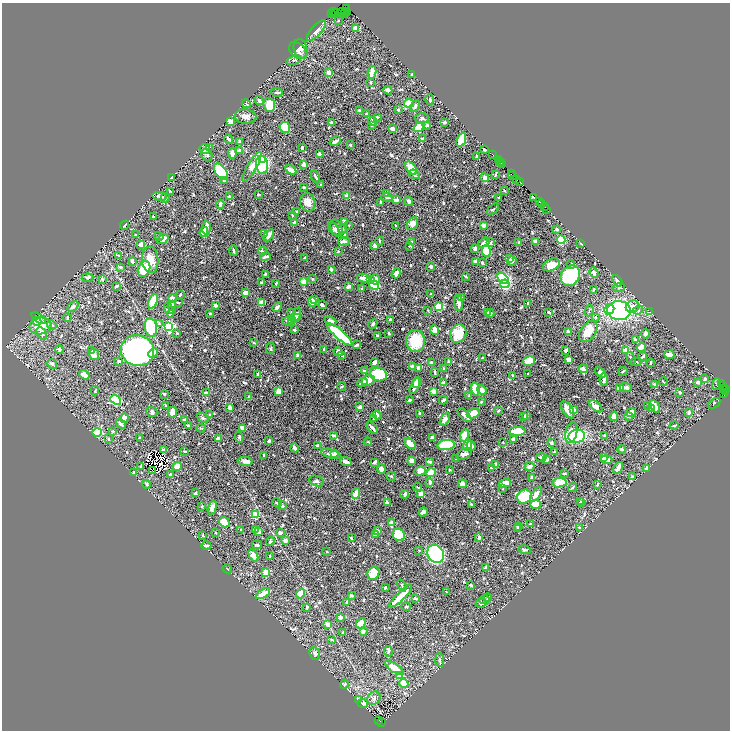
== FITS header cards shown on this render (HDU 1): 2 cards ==
NAXIS1  =                 1456
NAXIS2  =                 1456

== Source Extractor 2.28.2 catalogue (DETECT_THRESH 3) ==
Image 1456 x 1456 px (HDU 1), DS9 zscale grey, zoomed out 1/2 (1 PNG px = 2 x 2 image px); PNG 732 x 732 px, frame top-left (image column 1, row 1455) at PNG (2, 3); each listed source drawn as its Kron ellipse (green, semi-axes under 4 px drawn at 4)
Background 0.674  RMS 0.0097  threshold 0.0292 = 3 sigma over >= 5 px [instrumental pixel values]
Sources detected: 962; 74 cannot appear on this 1/2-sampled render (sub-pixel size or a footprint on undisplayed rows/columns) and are neither listed nor drawn; of the other 888, the 500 brightest by FLUX_AUTO listed and drawn (388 fainter detections omitted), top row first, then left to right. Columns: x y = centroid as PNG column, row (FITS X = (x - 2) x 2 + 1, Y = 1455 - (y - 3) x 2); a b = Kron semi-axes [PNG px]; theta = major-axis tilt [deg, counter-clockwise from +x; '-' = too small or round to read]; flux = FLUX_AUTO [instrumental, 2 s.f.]
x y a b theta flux
347 8 3 1 - 98
342 11 3 1 - 69
345 11 3 1 - 280
334 12 3 1 - 42
332 13 3 1 - 7.9
335 13 3 1 - 130
345 13 2 1 - 470
348 13 2 1 - 79
338 20 3 2 - 1.8
356 28 3 2 - 49
316 30 13 5 48 12
300 49 10 7 -78 12
298 51 10 7 -40 14
294 60 8 2 18 2.1
372 72 6 3 78 31
329 73 4 2 - 20
411 74 3 2 - 1.8
371 82 2 2 - 2.4
388 90 4 3 - 6.6
277 92 6 2 -2 3.8
430 99 5 3 - 4.4
259 101 5 3 - 6.2
409 103 5 4 - 26
246 104 5 2 - 2
269 105 7 6 - 42
415 106 6 3 63 4.4
359 110 4 2 - 3.5
398 110 3 2 - 2.5
366 114 4 2 - 2.8
245 116 11 7 -5 9.4
377 117 2 2 - 4.1
422 118 7 5 -1 4.3
230 121 4 3 - 19
373 121 4 4 - 9.1
444 122 3 2 - 4.1
331 123 3 2 - 3.4
371 125 3 3 - 1.9
427 125 3 3 - 5.2
285 127 5 5 - 78
419 127 6 4 39 110
393 129 3 2 - 20
422 138 3 2 - 4.6
229 139 4 2 - 5.5
461 140 7 3 70 71
240 141 3 2 - 4
335 141 6 2 29 9.2
350 145 4 3 - 2.8
209 147 4 3 - 2.1
302 148 3 2 - 5.9
205 149 5 5 - 5.7
484 149 4 2 - 4
239 151 3 3 - 20
232 153 5 3 - 8.3
319 154 2 2 - 11
492 154 4 1 - 71
207 155 6 5 - 4.8
477 156 3 2 - 3.8
263 160 4 3 - 20
498 160 2 1 - 41
500 162 2 1 - 58
501 163 2 1 - 46
304 164 3 2 - 11
502 164 2 1 - 58
262 165 9 6 -81 220
252 167 17 4 60 24
411 168 7 4 -51 26
291 170 6 3 -31 18
221 171 9 5 -53 120
414 174 5 3 - 4.6
512 174 2 1 - 23
495 175 3 2 - 2.4
513 175 2 1 - 100
171 177 3 2 - 2.1
315 177 6 2 -63 3.8
485 177 4 3 - 7.6
225 180 4 3 - 3.1
517 180 2 1 - 60
520 182 3 1 - 130
321 185 2 2 - 2
304 187 2 2 - 2.2
505 190 2 2 - 2.5
170 191 3 2 - 2
386 194 3 2 - 6.7
258 195 3 2 - 2.6
160 196 7 3 -7 7
346 196 4 3 - 8.6
229 197 3 3 - 5.9
387 197 5 4 - 2.6
534 197 3 2 - 68
165 198 5 3 - 2.6
499 198 3 2 - 2.5
397 200 3 2 - 16
409 201 5 4 - 3.9
308 202 9 7 -77 16
540 202 2 1 - 68
381 203 3 2 - 4.4
220 204 4 2 - 5.1
542 204 3 2 - 96
545 207 2 1 - 10
493 209 7 3 41 2.8
547 209 2 1 - 54
296 211 3 3 - 1.8
292 215 3 2 - 2.2
153 217 3 2 - 2.1
344 221 3 2 - 3.7
295 222 4 2 - 8
413 224 7 5 57 12
124 225 5 2 - 2.1
349 225 2 2 - 2.3
396 225 2 2 - 4.1
484 225 3 2 - 16
206 227 7 3 87 19
337 228 9 5 -69 7.8
334 229 8 3 -52 3.6
343 229 5 3 - 3
557 229 3 2 - 3.2
204 232 5 3 - 45
264 234 3 2 - 2.3
136 235 3 3 - 2
269 235 7 3 58 8
159 236 5 3 - 1.9
345 236 2 2 - 8.1
163 239 6 3 34 18
561 240 4 4 - 84
344 241 6 3 1 5.8
380 241 4 2 - 2.1
412 241 3 2 - 2.4
535 241 4 2 - 11
519 242 3 2 - 3.7
484 243 6 3 29 8
490 243 4 3 - 4.3
581 243 3 2 - 1.9
141 244 3 2 - 12
375 246 4 3 - 8.2
410 246 3 3 - 2.1
475 249 4 4 - 3.1
233 251 5 2 - 3.9
262 251 4 3 - 2.7
338 251 2 2 - 2.7
486 251 5 4 - 43
119 255 3 2 - 2
265 257 5 3 - 5.3
305 257 4 1 - 2.2
509 259 4 3 - 5.4
150 260 13 8 -87 24
132 261 3 3 - 6.6
475 261 4 3 - 8.9
512 261 4 3 - 4.2
482 263 2 2 - 2.4
551 265 9 5 26 24
571 265 4 3 - 3.8
431 266 4 3 - 4.1
121 267 3 2 - 4.9
144 269 8 6 65 44
331 269 3 2 - 4
396 273 5 3 - 12
594 273 5 2 - 9.4
265 274 3 2 - 2.7
570 276 11 9 49 210
466 277 4 2 - 2.2
88 278 6 3 8 3.8
363 278 6 3 -15 9
503 278 7 4 -43 150
102 279 4 3 - 2.8
312 279 2 2 - 3.3
375 279 5 4 - 8.5
370 280 3 2 - 16
617 281 6 3 -56 9.9
304 282 2 2 - 48
261 283 2 2 - 2.5
276 283 3 2 - 2.3
505 284 5 4 - 50
374 285 5 4 - 54
117 286 3 2 - 4.3
349 286 3 3 - 8.4
361 288 3 2 - 1.8
619 288 6 3 10 2.9
594 289 3 2 - 2.2
245 293 3 3 - 21
431 294 3 2 - 2
180 295 3 2 - 2.4
172 298 2 2 - 20
461 298 3 3 - 3.1
314 299 3 2 - 11
153 301 8 4 66 67
178 302 2 2 - 1.9
312 302 5 3 - 30
262 303 3 3 - 22
459 303 8 2 -86 12
528 303 2 2 - 2.8
216 305 4 2 - 4.6
322 305 4 2 - 6.7
172 306 5 3 - 9.9
73 307 6 3 39 4.2
277 307 5 2 - 4.3
439 307 3 3 - 130
633 307 7 6 - 20
609 309 5 5 - 20
169 310 8 3 -69 6.9
428 310 2 2 - 3.2
619 310 12 9 -6 320
638 310 5 4 - 4
172 311 3 3 - 5.8
589 311 5 2 - 2
487 312 4 3 - 4
549 312 3 2 - 6.1
650 312 3 1 - 4.7
210 313 3 2 - 2
291 313 4 3 - 2.6
490 313 4 4 - 4.5
296 315 8 3 70 9.4
67 317 4 3 - 2.4
298 317 4 2 - 2.6
596 317 3 3 - 1.8
39 318 8 3 -31 5
292 320 3 3 - 2.9
390 320 3 3 - 2.6
37 321 4 4 - 7.9
330 321 6 4 -23 8.3
288 322 7 3 -15 3.8
159 324 3 3 - 2.1
373 324 5 3 - 3.3
52 325 5 3 - 2.9
41 326 11 8 10 37
169 326 3 3 - 310
151 327 9 6 -80 150
294 330 2 2 - 5.2
435 330 5 3 - 21
568 331 4 3 - 5.6
588 331 12 7 54 40
42 333 7 4 -61 5.9
177 333 2 2 - 2.1
389 333 3 2 - 2.9
340 334 17 4 -41 260
458 334 9 8 - 43
645 334 4 3 - 5.1
377 335 3 2 - 3.9
635 340 4 3 - 4.1
415 341 11 9 -86 62
254 343 3 2 - 2.1
357 345 4 2 - 5.1
641 347 5 3 - 11
270 348 6 3 87 2.3
59 350 4 2 - 4.6
92 350 4 3 - 17
324 350 3 2 - 2.6
626 350 3 3 - 110
138 351 17 15 -19 1000
566 351 4 2 - 6.5
338 352 5 3 - 11
153 353 5 3 - 15
94 355 5 5 - 11
298 355 4 3 - 6
342 355 3 2 - 3.2
669 355 5 3 - 28
643 356 5 2 - 5.7
482 358 2 2 - 6
631 358 6 3 -71 2.8
568 360 4 3 - 4.9
119 361 3 2 - 3.5
529 361 6 5 - 40
374 362 4 2 - 14
449 362 3 3 - 2.9
636 362 6 2 -1 3.1
432 363 3 3 - 6.8
650 363 4 2 - 2.4
52 364 5 4 - 3
412 366 2 2 - 24
419 368 3 3 - 10
443 369 3 2 - 2.1
583 369 4 4 - 7.2
364 371 2 2 - 17
623 371 4 1 - 2.1
435 372 4 2 - 3.9
600 372 6 3 -38 6.4
258 374 4 3 - 3.3
378 374 8 6 -15 130
528 374 2 2 - 2.2
84 375 5 3 - 14
512 376 4 3 - 2.9
604 379 6 2 82 8.6
705 379 3 3 - 6.4
368 380 7 5 22 25
417 382 6 4 63 21
443 382 3 3 - 3.6
663 382 4 2 - 1.8
698 382 3 3 - 5.9
362 383 5 3 - 10
654 384 3 2 - 1.9
717 384 6 3 83 1.8
721 384 2 1 - 130
723 385 2 1 - 34
342 386 4 3 - 2
415 386 9 3 67 11
626 387 6 4 -5 5
619 388 4 3 - 5.9
723 388 2 1 - 96
475 389 7 4 -75 62
727 389 2 1 - 21
482 390 5 4 - 9.4
725 390 4 2 - 170
95 391 5 2 - 1.9
434 391 3 2 - 26
279 392 4 3 - 19
680 392 4 3 - 2.2
206 393 4 2 - 4.7
164 394 2 2 - 2.1
723 394 4 3 - 210
469 396 2 2 - 3.1
249 397 3 3 - 2.3
116 400 6 4 -40 130
409 400 3 2 - 3.3
443 400 4 2 - 6.1
481 402 3 2 - 2.5
714 404 7 3 36 2
165 406 4 2 - 3.3
596 406 8 4 -39 13
648 406 3 3 - 4.4
655 406 7 4 -60 22
230 407 3 3 - 6.2
360 407 3 2 - 14
652 408 3 3 - 9
573 409 3 3 - 10
498 410 4 3 - 2.9
568 410 9 5 -57 15
152 412 5 5 - 3.7
172 412 5 3 - 30
631 412 5 3 - 25
689 412 4 3 - 5.9
420 413 3 3 - 2.6
473 413 7 4 25 25
209 414 2 2 - 2.1
377 415 4 3 - 3.6
464 415 9 3 -44 8.5
526 415 4 2 - 5.5
614 416 4 3 - 17
523 417 2 2 - 2
629 417 4 3 - 3.7
124 418 5 4 - 16
203 418 6 4 -31 3.2
374 418 4 2 - 2.5
184 419 4 3 - 2.3
445 420 7 4 61 10
121 424 5 3 - 6.7
188 425 3 2 - 2.7
674 425 4 2 - 2.5
201 428 4 2 - 1.9
242 428 4 3 - 10
372 428 7 2 -49 6.2
113 431 3 2 - 2.1
517 431 8 3 1 50
97 432 5 3 - 120
571 433 10 5 76 37
333 435 4 3 - 4.9
464 435 6 4 74 19
604 435 4 3 - 1.9
577 436 8 6 9 99
139 437 2 2 - 1.9
239 437 5 3 - 2.8
218 438 3 3 - 7.8
433 438 3 2 - 19
108 439 3 3 - 1.9
513 439 2 2 - 11
269 441 3 2 - 5.3
368 442 4 3 - 2.1
503 442 2 2 - 2
410 443 6 3 -47 26
551 443 4 3 - 3.9
318 445 3 3 - 2.8
446 445 9 5 8 120
467 445 6 4 69 37
471 446 5 4 - 4.7
295 448 4 3 - 7.3
622 449 4 2 - 4.7
164 450 3 2 - 3.7
185 451 3 2 - 2.6
555 452 2 2 - 5.3
335 453 4 3 - 5.3
331 454 10 4 -16 9
464 454 8 5 28 6.9
264 455 3 2 - 2.6
541 457 5 3 - 2.2
604 457 4 3 - 5
456 459 2 2 - 1.9
547 459 3 3 - 8.6
411 460 3 3 - 14
607 460 6 4 6 15
245 461 8 4 -6 9.9
346 462 6 2 -21 10
429 462 4 2 - 8.6
374 463 4 2 - 5
496 465 4 3 - 8.1
141 466 4 2 - 3.2
177 466 5 4 - 15
529 466 5 3 - 6.4
491 468 4 3 - 2.9
618 468 6 3 59 18
647 468 4 3 - 7.9
381 469 5 3 - 14
449 470 3 2 - 1.8
153 471 2 1 - 2.9
420 471 6 4 16 20
134 472 2 2 - 3.1
431 473 5 3 - 35
564 473 3 2 - 1.8
170 474 3 2 - 3.5
391 476 5 3 - 2.3
532 477 2 2 - 3.5
632 477 3 2 - 3.6
317 481 7 5 -18 4.8
430 482 3 3 - 7.2
505 483 6 4 18 19
559 483 7 4 8 46
146 484 4 3 - 3.2
463 484 4 4 - 11
598 484 4 3 - 1.8
417 487 4 2 - 2.3
573 487 5 2 - 1.9
503 488 3 3 - 2
195 493 2 2 - 6.7
356 493 6 4 70 26
421 493 4 4 - 13
405 494 4 2 - 5.4
536 495 8 4 55 16
524 497 7 6 - 77
580 502 3 2 - 1.9
582 502 3 2 - 2.1
277 503 5 3 - 2.7
387 503 4 3 - 5.9
472 504 3 2 - 3.2
535 504 5 4 - 29
202 506 2 2 - 3
282 506 4 3 - 4.2
212 508 7 4 75 8.6
423 512 5 3 - 5.9
255 515 3 3 - 47
224 522 6 4 -34 28
392 522 4 3 - 7.2
530 524 4 2 - 2.1
518 526 4 3 - 6.2
579 528 2 2 - 4.2
255 529 3 3 - 6.7
518 529 2 2 - 3.3
241 530 2 2 - 2.2
377 531 4 3 - 4.2
259 532 3 2 - 6.4
216 533 2 2 - 1.9
280 533 3 2 - 11
376 534 3 2 - 5.9
203 535 2 2 - 2.7
399 535 6 5 - 62
351 538 3 2 - 2.7
479 538 3 3 - 5.3
270 541 5 4 - 2.5
285 541 4 3 - 6
257 545 5 3 - 2.5
206 546 5 2 - 7.4
419 550 3 2 - 2
524 550 6 3 -14 3.8
327 552 2 2 - 2.1
436 554 9 8 - 430
253 555 6 4 -61 15
270 556 2 2 - 2.3
485 568 3 2 - 5.5
227 569 5 3 - 2.1
266 572 3 3 - 43
373 573 7 5 62 34
471 585 3 2 - 2.8
402 586 6 2 -68 2
385 587 2 2 - 3.4
446 592 2 2 - 1.8
263 594 8 4 30 24
300 594 5 4 - 25
351 596 4 3 - 2.6
401 596 15 3 45 47
415 598 4 2 - 3.3
488 598 4 3 - 7.4
485 600 5 3 - 2.5
347 602 3 2 - 3.8
481 603 5 4 - 4.3
307 607 3 2 - 4.1
406 607 5 4 - 2.4
340 617 3 3 - 10
361 623 5 4 - 16
328 624 3 2 - 12
363 631 3 3 - 7.5
342 633 3 3 - 2
332 639 3 2 - 2.8
388 651 5 3 - 2.2
315 653 6 5 - 4.8
440 660 7 2 -86 2.2
394 668 11 4 -34 25
400 676 3 2 - 40
404 683 5 3 - 40
345 684 4 3 - 3.3
374 698 7 6 - 6.7
358 699 4 2 - 3.2
363 703 5 3 - 5.5
378 720 3 2 - 240
381 722 3 1 - 550
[388 fainter detections neither listed nor drawn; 74 sub-pixel or undisplayed-footprint detections neither listed nor drawn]